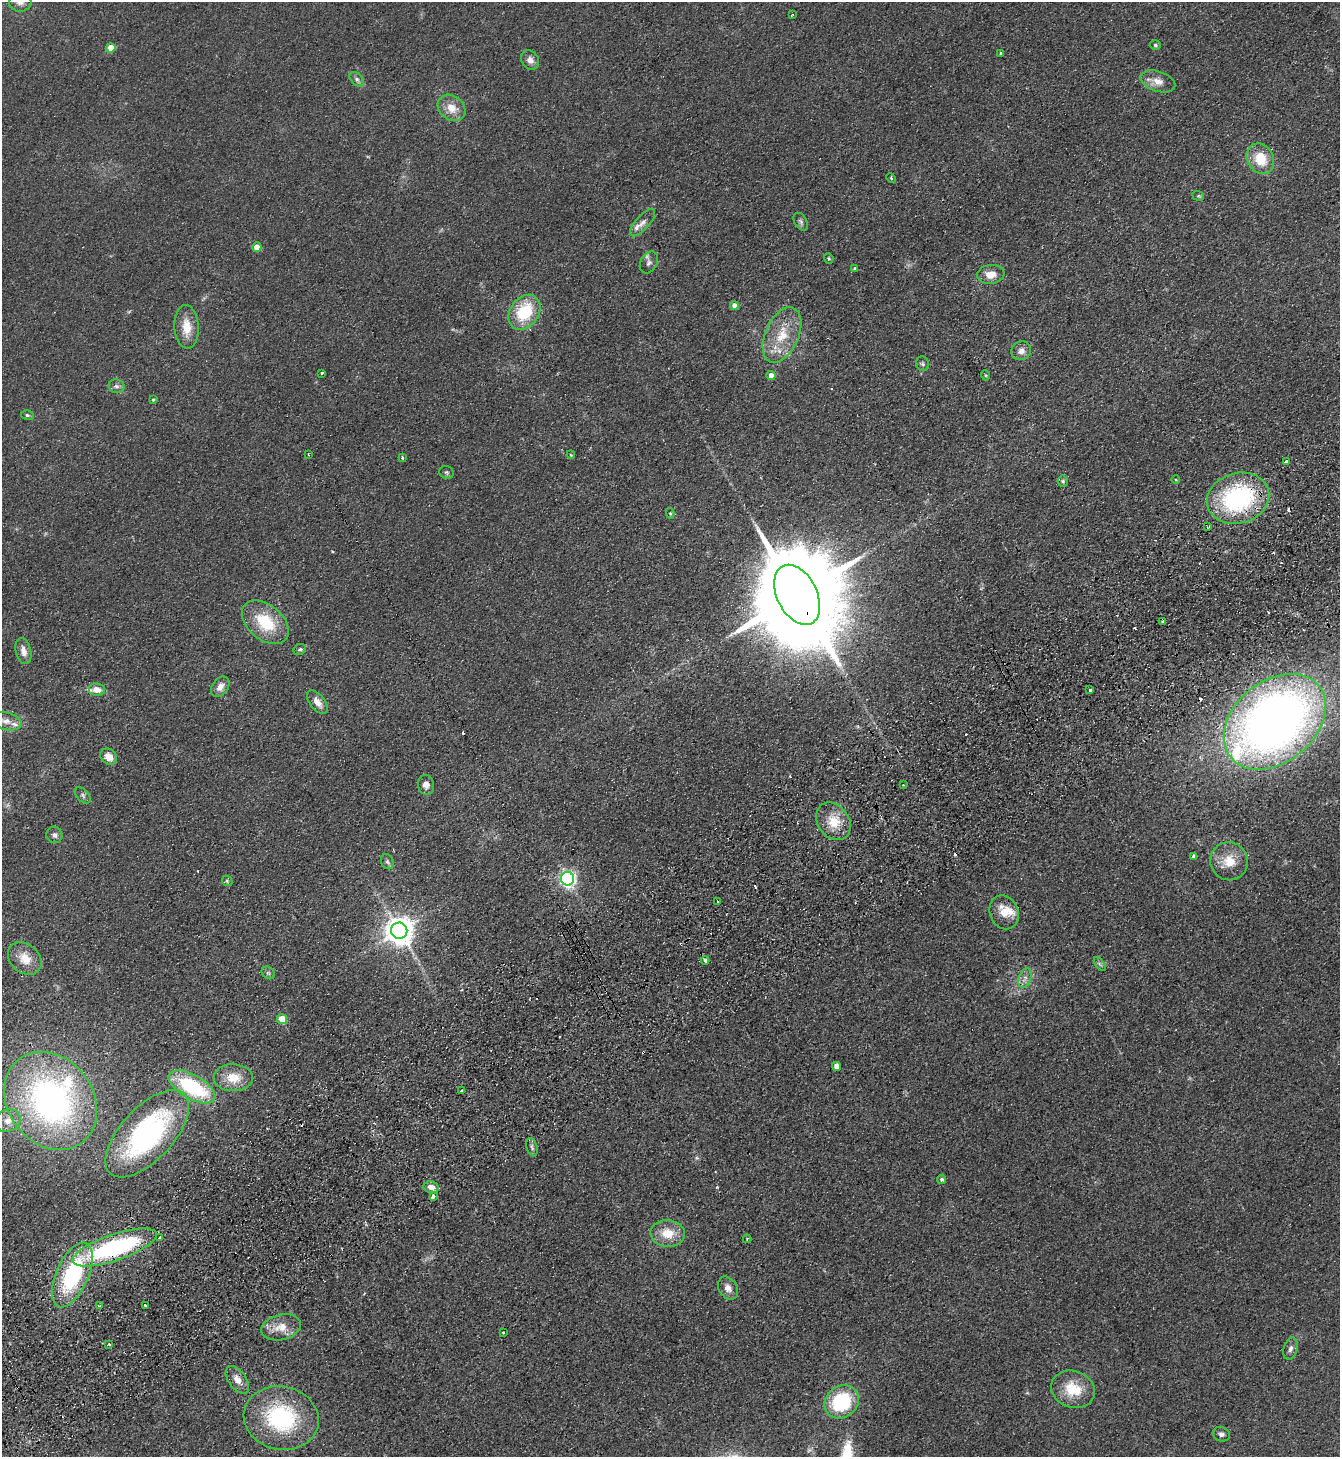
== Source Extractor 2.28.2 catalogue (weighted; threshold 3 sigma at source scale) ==
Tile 7 of 4 x 4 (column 3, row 2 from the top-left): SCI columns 3007-4344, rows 2961-4415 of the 5875 x 5919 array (HDU 1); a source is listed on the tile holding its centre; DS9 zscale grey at full resolution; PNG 1342 x 1459 px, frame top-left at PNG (2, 2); each listed source drawn as its Kron ellipse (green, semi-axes under 4 px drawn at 4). Shown black and unused: <1% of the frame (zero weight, under 2 of 3 exposures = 3% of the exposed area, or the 3 px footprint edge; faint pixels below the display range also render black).
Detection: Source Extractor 2.28.2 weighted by HDU 2 'WHT'; one run over the whole footprint, this tile lists its part. Background 0.0653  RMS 0.0095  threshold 0.0429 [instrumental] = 3 sigma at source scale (4.5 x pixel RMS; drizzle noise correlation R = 1.50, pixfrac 1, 0.05/0.05 arcsec/px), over >= 5 px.
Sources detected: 121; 1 too faint to see at this stretch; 14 cosmic-ray / hot-pixel residue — neither listed nor drawn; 6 inside a brighter listed object's ellipse — not listed separately; the other 100 listed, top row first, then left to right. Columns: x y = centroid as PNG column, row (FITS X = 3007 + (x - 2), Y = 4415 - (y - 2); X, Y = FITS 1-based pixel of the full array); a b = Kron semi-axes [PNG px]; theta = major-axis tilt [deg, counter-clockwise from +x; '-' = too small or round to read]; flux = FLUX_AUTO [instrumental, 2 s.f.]
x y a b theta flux
20 2 11 10 - 6.4
792 15 4 2 - 0.88
1155 45 5 4 - 1.7
111 48 4 4 - 19
1001 54 3 3 - 2.6
530 60 10 8 -57 5.6
357 79 8 5 -46 2.9
1158 81 18 10 -18 9.7
452 108 15 12 -39 13
1260 159 16 13 -61 24
891 178 5 3 - 1.1
1198 196 6 4 -19 1.2
643 222 17 7 48 5.9
801 222 9 6 -61 2.6
257 247 4 4 - 15
829 258 5 4 - 1.5
649 262 11 8 60 4.1
854 268 3 3 - 5.8
991 274 14 9 6 11
734 305 4 4 - 6.8
524 312 19 14 53 45
187 327 22 12 -87 17
782 335 29 16 66 30
1021 351 10 9 - 5.7
922 364 7 6 - 2.2
321 373 3 3 - 2.7
985 375 5 3 - 0.94
771 376 4 4 - 8.2
117 386 8 7 - 3.1
153 400 4 3 - 1.2
27 415 6 5 - 1.7
308 455 3 2 - 1.1
571 455 4 3 - 0.77
402 457 3 3 - 1.4
1286 462 4 3 - 8.1
447 472 7 6 - 1.9
1176 480 4 3 - 0.75
1063 481 5 5 - 1.6
1238 498 31 25 16 140
670 513 5 4 - 1.1
1208 527 3 2 - 1.2
797 595 32 20 -63 24000
265 622 27 17 -40 41
1163 622 3 3 - 9.2
300 649 6 5 - 1.7
23 651 13 7 -76 6.7
220 687 11 8 53 6.9
97 690 8 6 -7 8.6
1090 690 3 3 - 4
317 702 14 7 -52 7.1
6 721 16 8 -13 8.7
1275 722 57 40 40 800
109 757 9 7 -42 9.5
426 785 10 8 -79 5.1
903 785 3 2 - 0.81
83 795 10 6 -46 2.5
833 821 20 15 -54 20
54 835 8 8 - 3.2
1193 856 4 3 - 1.9
1229 861 19 18 - 20
387 862 8 6 -63 2.3
567 879 6 6 - 280
227 881 6 4 -45 1.3
718 901 3 2 - 1.1
1004 912 17 14 -68 17
399 931 8 8 - 1400
25 958 18 14 -39 16
705 960 4 3 - 1.8
1100 964 8 4 -52 1.9
268 973 7 5 -43 2
1025 978 10 6 67 4.3
282 1019 5 5 - 27
836 1067 4 4 - 8.8
233 1078 20 13 -1 19
192 1087 26 12 -29 86
462 1091 3 3 - 2.9
51 1101 52 43 -53 310
8 1121 13 11 23 9
147 1134 54 26 47 200
532 1147 9 5 -73 2.7
941 1179 5 4 - 2
431 1187 8 6 -13 7.2
433 1196 4 3 - 8
668 1233 17 13 -3 18
160 1237 3 3 - 10
747 1239 4 3 - 0.86
115 1247 44 13 19 150
72 1275 34 16 66 97
728 1288 12 9 -56 6.6
145 1305 3 3 - 5
99 1306 3 3 - 0.97
281 1327 20 12 12 14
503 1333 3 3 - 1.4
109 1344 3 3 - 2
1290 1349 11 7 73 3.8
237 1380 16 8 -55 8.3
1073 1389 22 18 -20 29
842 1402 18 15 38 70
281 1418 38 31 -12 100
1221 1434 9 7 -17 3
Overlapping masked pixels (flux is a lower limit): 3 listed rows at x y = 1238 498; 797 595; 115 1247
Isophote crosses this tile's border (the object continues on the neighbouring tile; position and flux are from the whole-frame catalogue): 1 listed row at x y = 20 2